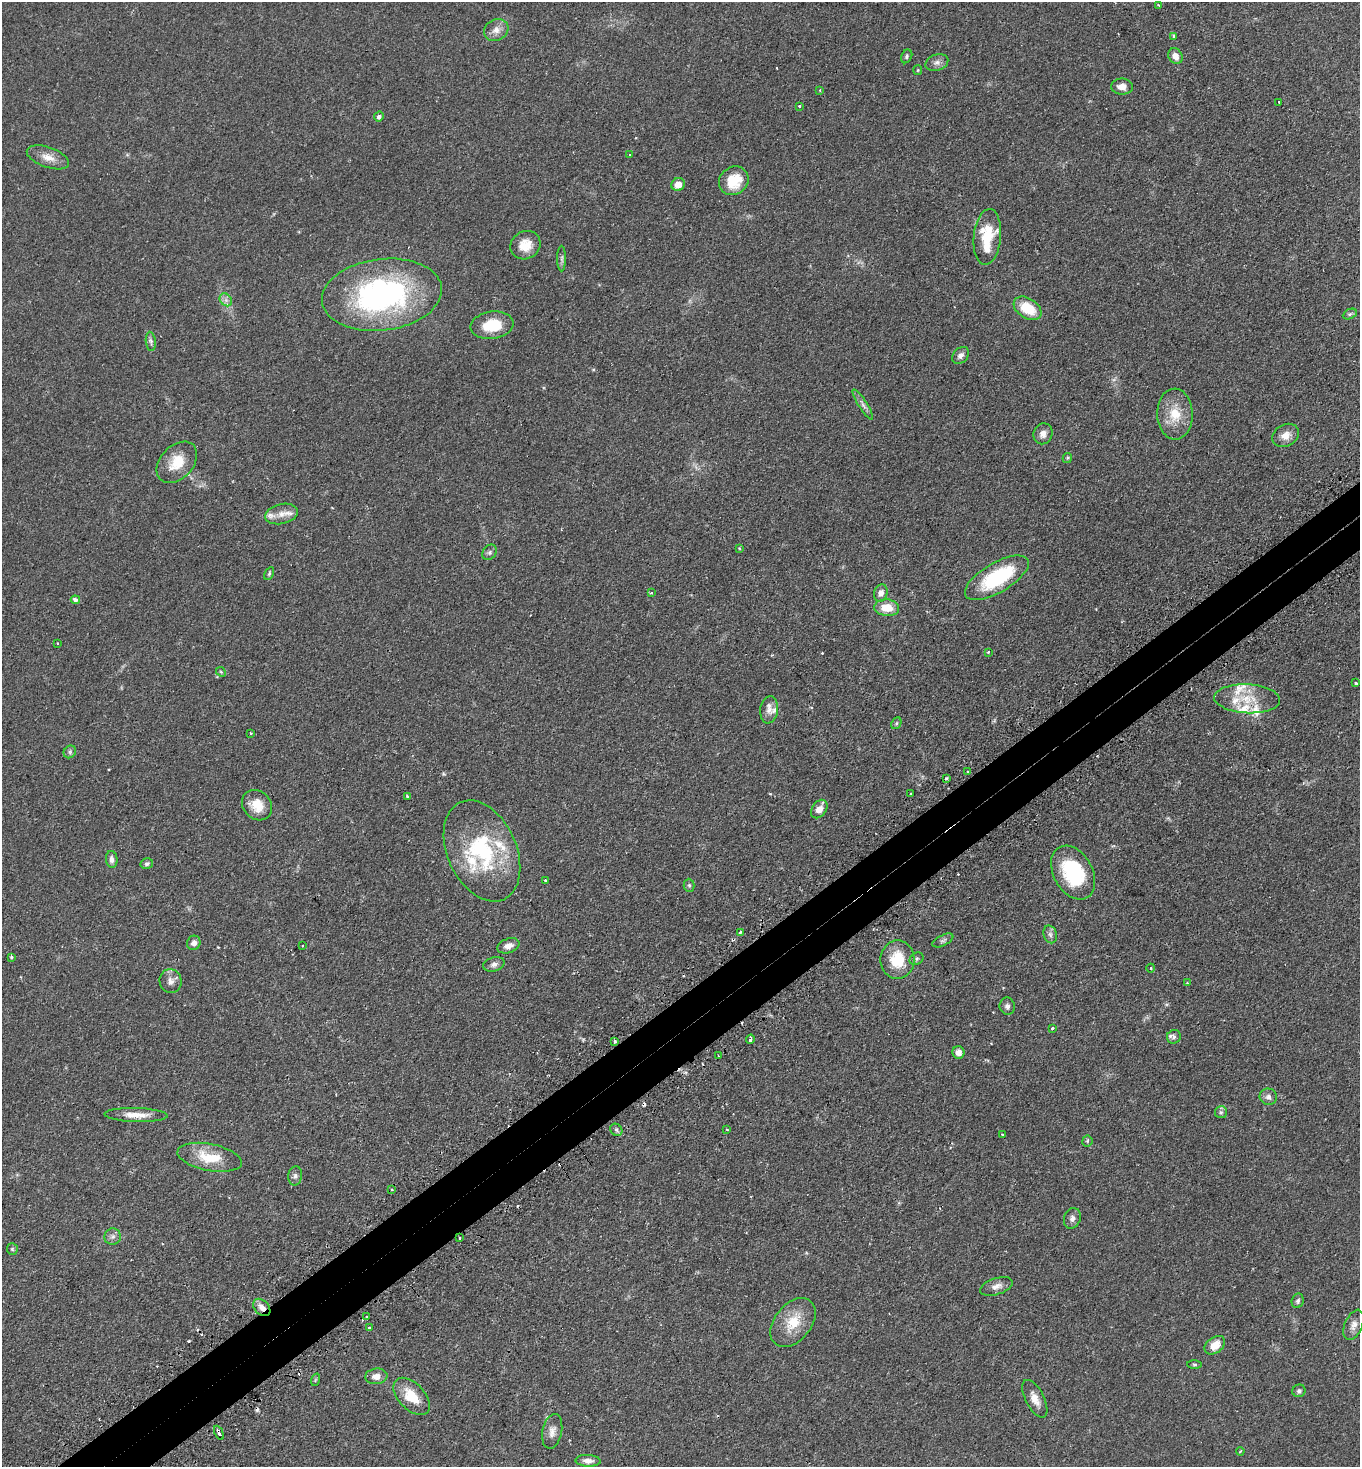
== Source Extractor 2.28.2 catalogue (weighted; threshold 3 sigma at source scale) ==
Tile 7 of 4 x 4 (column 3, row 2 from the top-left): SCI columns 2906-4263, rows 2980-4444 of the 5949 x 5957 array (HDU 1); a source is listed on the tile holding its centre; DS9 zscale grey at full resolution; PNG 1362 x 1469 px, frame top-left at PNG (2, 2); each listed source drawn as its Kron ellipse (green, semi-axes under 4 px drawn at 4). Shown black and unused: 4% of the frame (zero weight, under 2 of 3 exposures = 4% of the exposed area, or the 3 px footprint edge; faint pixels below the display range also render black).
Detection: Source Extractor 2.28.2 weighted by HDU 2 'WHT'; one run over the whole footprint, this tile lists its part. Background 0.0978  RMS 0.0055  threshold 0.0249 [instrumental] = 3 sigma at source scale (4.5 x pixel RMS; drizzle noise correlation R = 1.50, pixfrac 1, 0.05/0.05 arcsec/px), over >= 5 px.
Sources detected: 136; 12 cosmic-ray / hot-pixel residue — neither listed nor drawn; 10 inside a brighter listed object's ellipse — not listed separately; the other 114 listed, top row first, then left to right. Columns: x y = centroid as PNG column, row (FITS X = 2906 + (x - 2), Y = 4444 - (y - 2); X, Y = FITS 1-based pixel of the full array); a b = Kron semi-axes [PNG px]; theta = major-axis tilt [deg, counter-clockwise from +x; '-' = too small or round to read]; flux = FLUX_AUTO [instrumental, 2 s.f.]
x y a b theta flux
1159 5 4 3 - 0.72
496 30 13 10 29 4.3
1174 36 4 4 - 1.9
907 56 7 5 63 1.1
1175 56 8 6 -57 4.2
937 62 12 8 18 2.5
918 70 5 4 - 0.58
1122 87 11 8 0 3.8
820 91 4 3 - 0.49
1279 102 4 2 - 0.68
799 106 3 3 - 0.6
379 117 5 4 - 1.8
630 155 3 3 - 0.95
48 157 22 10 -19 6
734 181 15 13 37 14
678 184 7 6 - 5.2
987 237 28 13 84 22
525 245 15 13 32 8.4
562 258 13 4 90 1.6
382 295 60 36 7 130
226 300 7 5 -46 1.8
1028 308 15 10 -33 14
1350 314 7 5 25 1
492 325 21 13 8 16
151 341 10 5 -83 1.5
961 355 9 7 46 2.3
863 405 17 4 -57 2.2
1175 414 25 18 -88 13
1043 434 10 9 - 3.2
1286 435 14 11 30 5.3
1067 458 5 4 - 0.63
177 462 24 16 47 13
281 514 16 10 12 5
739 548 3 3 - 0.68
489 552 8 6 54 1.5
269 574 7 4 64 0.8
997 578 36 14 30 41
651 593 3 3 - 0.56
881 593 9 6 72 2.9
75 600 4 4 - 2.8
887 608 12 8 -5 9.3
57 643 3 2 - 0.43
988 652 4 3 - 0.5
221 672 5 4 - 0.7
1355 683 3 3 - 1
1247 699 33 14 -3 14
769 710 14 9 82 3.6
896 723 6 4 61 0.85
251 733 3 2 - 0.71
70 752 7 5 48 1.1
968 772 3 2 - 0.52
946 779 3 3 - 1.3
911 794 3 2 - 0.75
407 796 3 3 - 1
257 805 16 14 -46 8.5
819 809 10 7 54 5.1
482 851 53 34 -65 56
112 859 8 6 -84 2.3
147 864 6 5 - 1.1
1073 873 29 19 -61 39
545 880 3 3 - 1.1
689 885 6 5 - 0.86
740 932 3 3 - 0.86
1050 934 9 6 -74 1.8
943 940 11 5 27 1.5
194 943 7 6 - 2.6
302 946 2 2 - 0.47
508 946 11 7 19 3.7
11 957 3 3 - 0.91
916 959 7 6 - 1.1
897 960 19 17 89 17
494 964 11 7 16 2.3
1151 968 4 3 - 0.39
171 981 12 11 - 3.3
1187 983 4 4 - 0.37
1007 1006 9 7 -72 1.9
1052 1028 3 3 - 0.97
1174 1037 7 6 - 1.3
750 1039 4 3 - 1.7
615 1041 3 3 - 0.8
958 1052 6 6 - 3.3
719 1056 3 2 - 0.42
1268 1097 9 8 - 2.2
1221 1112 6 6 - 1.2
136 1115 32 7 -2 7
616 1130 7 5 -46 1.3
727 1130 3 3 - 0.5
1002 1134 3 2 - 0.38
1087 1141 5 5 - 0.73
210 1157 33 13 -11 16
295 1176 9 7 83 1.7
392 1190 3 2 - 0.8
1072 1218 10 8 69 2.4
113 1236 8 8 - 2.1
460 1238 3 2 - 0.48
12 1249 6 5 - 0.87
996 1286 17 8 17 3.7
1298 1301 7 6 - 1.3
262 1307 10 7 -45 3.4
366 1317 3 3 - 0.63
793 1323 28 18 51 14
1354 1325 16 8 67 3.6
369 1328 3 3 - 1
1215 1345 11 8 37 7.1
1194 1364 7 3 0 0.68
376 1376 11 7 6 3.8
315 1380 6 4 71 0.74
1299 1391 6 6 - 1.3
412 1396 22 13 -46 13
1035 1399 20 9 -63 5.3
552 1431 18 9 78 3.9
219 1433 7 3 -63 2.6
1240 1451 4 3 - 0.69
588 1461 12 6 -3 2.9
Overlapping masked pixels (flux is a lower limit): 2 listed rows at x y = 262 1307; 219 1433